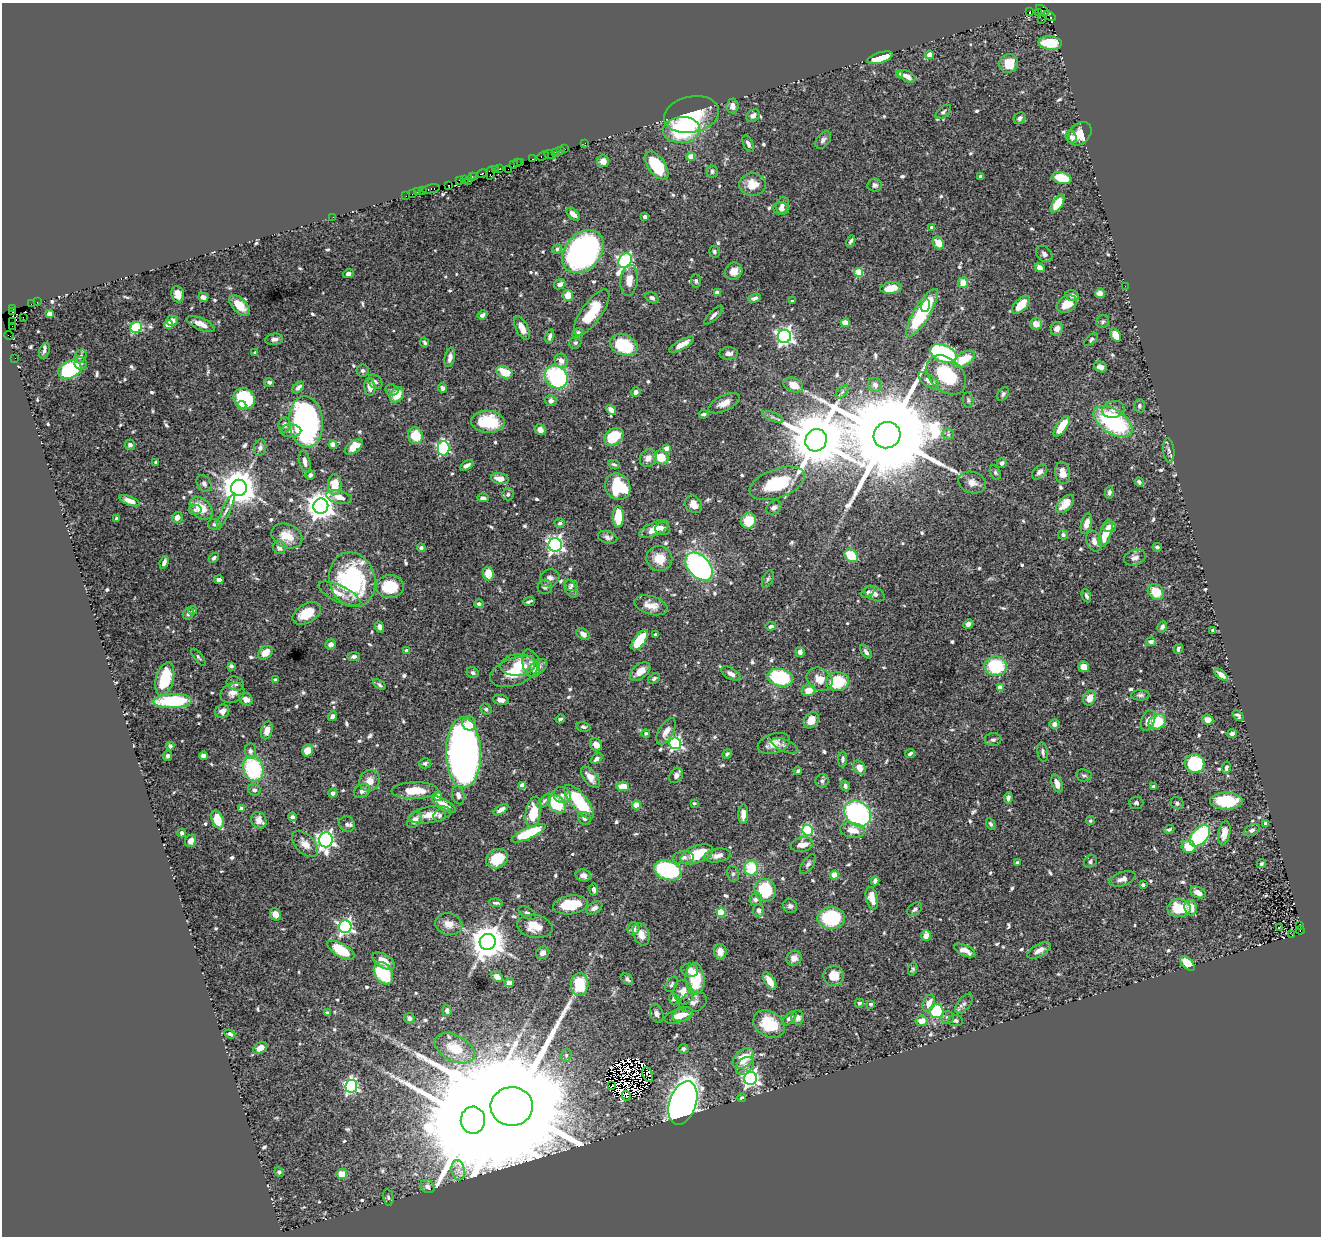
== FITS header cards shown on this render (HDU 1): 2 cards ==
NAXIS1  =                 1319
NAXIS2  =                 1234

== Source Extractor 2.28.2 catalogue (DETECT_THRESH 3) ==
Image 1319 x 1234 px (HDU 1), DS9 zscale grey, 1 PNG px = 1 image px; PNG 1323 x 1238 px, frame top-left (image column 1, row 1234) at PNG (2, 3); each listed source drawn as its Kron ellipse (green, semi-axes under 4 px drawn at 4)
Background 0.748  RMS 0.022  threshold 0.0659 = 3 sigma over >= 5 px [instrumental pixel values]
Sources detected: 741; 6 with non-positive FLUX_AUTO (blend fragments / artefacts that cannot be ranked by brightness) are neither listed nor drawn; of the other 735, the 500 brightest by FLUX_AUTO listed and drawn (235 fainter detections omitted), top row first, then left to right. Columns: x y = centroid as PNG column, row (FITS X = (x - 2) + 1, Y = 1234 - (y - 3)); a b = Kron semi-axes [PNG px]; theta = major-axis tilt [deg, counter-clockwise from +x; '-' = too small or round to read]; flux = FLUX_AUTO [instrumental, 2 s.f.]
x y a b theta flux
1042 10 7 3 -34 2.9
1029 12 3 3 - 520
1039 13 3 3 - 52
1050 16 6 2 -34 8.7
1042 20 2 2 - 9.2
1050 43 11 6 -5 68
929 55 4 4 - 23
880 58 13 5 17 47
1009 63 9 9 - 29
900 74 4 4 - 3.4
907 76 9 5 -26 10
732 106 7 6 - 8.2
943 112 9 5 41 3.4
692 114 28 18 11 76
753 116 7 5 35 5.7
1020 118 6 5 - 4.6
681 130 19 13 5 150
1080 134 13 10 43 25
1071 137 6 5 - 4
823 140 10 6 52 5.3
585 143 2 2 - 3.7
748 144 9 5 -64 5
565 149 3 2 - 14
560 151 2 2 - 6.3
555 152 4 3 - 42
550 154 6 2 -22 3.6
542 156 6 3 19 24
691 157 4 4 - 27
533 159 3 2 - 14
603 161 6 6 - 11
517 163 3 2 - 12
521 163 3 2 - 34
513 165 4 2 - 15
657 166 16 8 -53 68
500 169 3 3 - 28
508 169 2 2 - 6.9
495 170 3 2 - 2.9
712 171 6 5 - 3.7
482 173 6 3 13 100
490 173 7 3 81 35
475 176 2 2 - 22
981 176 3 3 - 4.9
472 177 4 2 - 21
1062 178 10 5 -16 49
464 179 3 2 - 18
460 181 4 2 - 15
469 181 2 2 - 6.8
753 184 13 11 -4 28
449 185 3 2 - 10
875 185 7 6 - 5.2
431 189 9 3 10 76
423 191 2 2 - 9.7
418 192 3 2 - 29
412 194 2 2 - 9.3
406 196 2 2 - 4.4
1058 203 10 5 58 35
782 205 8 6 73 7.3
781 209 8 6 -8 6.8
573 214 8 4 -43 9.7
333 217 2 2 - 75
645 217 4 4 - 4.9
932 227 4 4 - 6.3
851 241 6 3 61 3.7
938 243 7 5 -58 20
557 249 5 4 - 3.2
583 252 24 17 48 590
714 252 6 5 - 3.5
1044 254 9 7 -45 5.5
625 261 8 6 58 400
1040 268 5 4 - 14
734 271 9 8 - 14
859 272 4 4 - 57
348 274 5 4 - 4.5
629 280 15 8 84 19
696 281 6 5 - 3.8
963 283 5 5 - 22
560 284 6 5 - 6.2
1125 286 2 2 - 5.6
891 288 11 6 8 27
717 293 4 4 - 14
1100 293 5 5 - 9.6
178 294 8 6 -78 13
568 295 5 5 - 26
1072 295 7 5 -16 8.3
203 297 5 4 - 8.9
652 298 7 5 -32 3.9
754 298 6 4 19 5.5
792 301 3 3 - 2.9
37 302 3 2 - 7.3
31 304 3 2 - 12
1067 304 11 7 31 21
239 305 13 7 -45 24
1021 305 11 6 46 29
925 306 6 4 74 33
13 309 3 2 - 10
12 312 3 2 - 8.4
592 312 27 10 55 55
922 313 27 8 59 160
49 314 4 4 - 20
482 315 5 3 - 4.7
714 315 12 4 45 5.7
23 317 3 2 - 28
172 321 6 5 - 12
1103 321 7 6 - 3.4
12 322 2 2 - 9.7
845 323 4 4 - 31
201 324 15 6 -23 14
1036 324 6 5 - 15
169 325 4 4 - 19
12 326 2 2 - 6.1
136 327 6 5 - 84
522 328 13 6 -63 16
1057 329 7 6 - 7.3
578 334 6 5 - 9.3
1116 335 7 5 -59 25
9 336 5 2 - 7
550 336 7 4 75 6.1
784 336 6 6 - 590
274 339 9 5 8 6.3
1091 340 8 4 39 3.1
424 342 5 3 - 3.1
575 343 6 5 - 3.2
624 345 14 10 -22 87
682 345 14 4 29 14
44 351 8 5 70 3.9
255 353 4 3 - 2.9
729 353 9 6 1 7.9
944 354 14 8 -22 200
81 356 7 5 57 5.2
450 357 10 5 78 7.2
15 358 2 2 - 3.4
964 359 12 6 32 46
561 361 7 6 - 9.9
80 363 6 6 - 6.1
1100 367 7 5 -26 7.3
70 370 12 8 27 160
363 370 6 6 - 4.2
504 372 8 6 -24 41
946 375 23 16 -46 88
556 377 12 10 -44 190
929 381 12 6 -36 9.6
269 382 5 4 - 4.1
375 382 8 6 -48 5
793 385 10 7 -21 22
875 385 7 6 - 6.3
370 387 9 5 -83 15
298 388 7 4 43 7.8
443 388 5 4 - 5.4
392 390 6 5 - 3
636 392 5 4 - 5.3
842 392 7 4 46 3.5
1003 394 7 5 56 3.5
397 395 8 6 52 27
244 399 11 10 - 120
968 400 8 5 -81 2.9
551 401 6 5 - 6.5
724 403 17 7 26 13
242 405 4 4 - 19
1139 406 7 5 87 3.9
1113 409 11 8 15 9.3
611 410 5 4 - 8.4
704 414 5 3 - 3.5
773 417 11 4 -23 4
306 422 26 16 -86 510
488 422 17 11 -3 57
1113 422 22 12 -33 170
285 425 7 6 - 5.9
1062 426 12 5 55 37
540 430 6 5 - 7.8
291 431 10 6 1 5.9
948 434 6 5 - 3
887 435 13 13 - 54000
415 436 8 7 - 42
614 437 10 7 36 72
816 440 11 10 - 15000
333 444 4 4 - 16
130 445 5 5 - 5.9
354 447 10 5 36 25
260 448 8 6 76 5.4
443 448 7 6 - 240
666 448 4 4 - 14
1169 451 12 5 -84 5.3
661 457 8 6 -31 34
648 458 9 8 - 12
305 461 11 5 -78 9
156 462 4 4 - 4.4
1002 463 5 4 - 5.8
614 464 6 4 -23 3.5
467 465 7 4 30 7
995 472 7 5 -62 3.1
1040 472 9 5 45 5.7
1062 473 11 7 -82 14
310 475 5 4 - 4.7
500 479 9 5 -9 14
972 482 14 10 -18 12
1139 482 5 3 - 3.5
777 483 29 14 20 82
204 484 9 6 -56 5.4
335 485 10 7 90 31
618 486 14 12 -55 78
239 488 8 8 - 3900
1109 492 6 4 84 4.6
508 494 6 5 - 3.5
339 497 13 6 -12 14
483 498 6 4 -1 4.4
129 501 10 4 -22 12
693 504 9 7 -49 15
1065 504 11 6 46 19
321 506 7 7 - 2000
774 507 8 6 36 6.9
201 508 13 9 -44 28
195 510 6 4 7 2.9
226 511 18 4 64 6.8
177 517 5 5 - 9.9
618 517 11 5 -90 51
117 519 4 3 - 4.8
749 521 8 7 - 35
560 523 5 4 - 3.5
1086 523 10 5 74 11
215 524 7 5 -15 3.7
1109 527 7 5 16 9.4
654 529 16 6 25 21
663 529 7 6 - 6.1
1106 533 14 6 72 28
1063 535 5 5 - 4.6
287 536 16 11 -23 26
607 537 10 6 -15 6.5
1094 541 11 7 -70 9.3
555 545 7 6 - 540
1157 547 4 3 - 3.3
279 548 7 6 - 8.9
421 548 4 4 - 4.5
851 556 7 5 -38 67
214 558 6 4 45 3.5
1135 558 11 8 14 8
659 559 13 12 - 25
164 562 6 3 70 5.5
699 567 16 11 -47 420
488 574 7 5 -79 27
550 578 10 8 27 8
768 579 9 5 65 3.6
219 580 5 3 - 5.3
352 580 28 22 -75 200
571 585 7 5 -16 3.2
390 586 14 11 -2 51
545 587 7 7 - 4.3
571 589 10 5 -63 5
868 592 7 5 39 3.9
1156 592 9 7 -41 30
874 593 11 6 -27 7.2
339 594 23 8 -25 17
1086 596 7 4 -68 4.4
529 601 6 3 22 3.1
479 604 5 4 - 4.4
651 605 17 9 -16 17
193 610 4 4 - 3
188 613 6 5 - 5
307 613 15 9 30 38
968 624 5 4 - 5.6
771 626 5 3 - 4.5
380 627 5 4 - 6.3
1162 627 6 4 60 5.1
1213 630 4 3 - 3.4
583 634 7 5 -36 6.8
655 634 3 3 - 2.9
640 640 12 5 55 68
1151 642 5 4 - 6.4
331 644 5 4 - 7.3
1178 649 5 3 - 3.7
407 651 4 4 - 6
800 652 5 4 - 5.4
866 652 8 4 -55 4.9
265 653 8 6 38 21
354 656 6 4 8 4.3
199 657 10 4 -53 2.9
531 663 14 8 -73 9.8
518 665 17 11 4 42
231 666 4 4 - 3.8
996 666 11 10 - 85
1084 667 5 5 - 17
537 668 12 6 38 13
640 671 12 7 37 15
473 672 6 5 - 3.4
514 672 25 13 20 42
731 674 11 5 -30 8.3
1221 675 7 4 -40 13
780 677 13 9 -12 140
165 679 17 8 75 68
654 679 6 4 36 3.5
820 679 14 11 -32 18
275 680 4 3 - 5.8
837 682 11 9 4 73
235 684 9 6 -23 5.2
380 685 7 4 -34 3.4
1000 687 4 4 - 16
808 690 7 6 - 18
232 693 12 9 24 11
1140 695 9 5 -1 4.2
1090 698 8 6 64 16
246 699 7 6 - 8.7
501 700 8 5 -8 8.4
173 701 19 7 2 110
486 709 6 5 - 3.5
222 711 7 6 - 11
1238 715 6 4 -44 4.4
332 716 5 4 - 6.3
560 719 4 3 - 3.8
811 720 9 6 52 17
1148 720 11 6 68 9.5
1208 720 6 5 - 14
1157 722 9 7 31 58
469 723 7 7 - 17
1054 724 5 5 - 6.3
584 727 7 4 -10 3.3
267 730 9 5 74 14
666 731 14 7 60 14
646 733 4 4 - 3.3
1232 734 5 4 - 4.6
993 740 8 6 1 4.2
675 743 6 6 - 310
774 743 16 10 18 16
596 745 6 5 - 12
170 746 4 4 - 4.2
785 746 14 6 -23 6.9
250 751 8 5 -87 4.6
307 751 6 5 - 18
463 752 35 17 -89 890
1043 752 10 5 -81 4.2
727 754 5 3 - 3.3
910 754 5 4 - 3.7
168 756 5 4 - 4.7
203 756 4 4 - 8.1
596 759 6 4 40 5.1
843 759 8 4 87 3.7
425 763 6 5 - 3.6
1195 763 10 9 - 140
859 768 7 5 -57 13
1226 768 6 4 80 4.1
253 769 13 10 -70 130
798 771 4 3 - 3.4
676 775 8 6 55 6.3
1084 775 8 6 -6 4
590 777 12 6 -51 12
370 781 11 10 - 14
822 781 7 6 - 4.2
1057 783 9 5 -71 9.2
522 786 4 4 - 30
623 786 6 4 -9 24
845 786 5 4 - 5.2
1154 786 4 3 - 3.7
254 790 6 5 - 4.4
362 791 9 6 31 5.9
415 791 23 8 1 35
333 793 5 4 - 5.9
458 795 9 6 -78 7
562 795 9 8 - 6.2
438 796 4 4 - 31
1008 798 5 4 - 4.8
544 801 9 4 48 3.2
1226 801 16 8 -1 76
579 802 21 8 -50 96
694 803 4 3 - 3.1
1136 803 7 6 - 3.6
1177 803 6 6 - 4
557 804 10 7 -46 70
444 805 13 5 -31 17
636 805 4 4 - 41
242 809 4 4 - 9.4
501 810 8 4 32 7.3
533 812 16 7 79 38
743 814 10 5 88 13
858 814 14 12 -39 270
430 815 21 8 9 20
440 815 6 5 - 3.6
292 817 4 4 - 3.5
585 818 7 6 - 5.5
218 820 9 5 -69 41
259 820 9 7 -60 14
415 820 9 6 50 13
1090 821 4 4 - 2.9
347 824 8 7 - 5
991 824 6 4 -63 3
1265 824 4 3 - 3.3
1169 829 5 3 - 3
807 830 5 5 - 140
852 830 12 7 -12 20
1252 830 8 5 29 4.6
182 833 4 3 - 3.4
529 833 18 5 25 80
1224 833 12 6 79 17
1200 836 12 8 47 240
326 840 7 7 - 630
191 841 6 5 - 9
305 844 16 9 -46 16
802 845 11 7 13 16
1189 847 7 6 - 39
697 854 17 8 21 51
717 855 14 6 9 11
683 857 10 6 7 6.7
497 859 11 9 31 43
1090 861 7 6 - 3.6
1017 863 4 3 - 5.9
808 864 11 5 55 5.1
1261 864 5 4 - 2.9
751 868 8 7 - 58
668 870 14 9 -19 200
733 874 8 6 -77 3.9
583 875 8 6 -11 7.9
834 875 4 4 - 40
1122 879 13 6 18 8.4
875 881 4 4 - 5.7
1143 885 4 4 - 4.3
594 889 6 4 -82 5.4
765 890 11 10 - 79
1198 893 8 5 -25 8.1
872 898 11 6 -76 21
756 899 6 6 - 7.6
496 903 7 3 -6 3.4
570 905 17 9 8 46
790 906 7 6 - 4.9
1191 907 8 6 -81 20
594 908 9 5 31 5.7
1179 908 11 9 -1 55
915 909 8 5 37 3.9
758 910 6 5 - 4.7
721 912 4 4 - 66
527 913 9 5 -30 4.3
275 914 6 5 - 11
831 918 14 11 1 130
449 924 14 10 -15 16
535 926 18 11 -10 26
1300 926 3 2 - 40
345 927 6 6 - 430
1279 928 3 2 - 3.9
633 929 6 6 - 8.2
1300 930 4 2 - 16
641 934 11 7 -68 14
1292 935 2 2 - 5.8
926 936 5 5 - 11
488 942 8 8 - 3700
341 950 15 6 -31 65
965 950 11 5 -25 12
1039 950 13 6 28 11
720 952 8 6 -81 11
543 953 7 6 - 8
794 958 8 7 - 10
384 961 12 6 -31 21
1188 964 9 5 -44 38
913 969 6 4 71 3
690 970 8 6 -9 14
383 973 12 8 -58 130
834 976 10 10 - 30
497 977 6 4 -36 8.1
627 979 6 5 - 3.8
695 979 16 9 -87 58
770 981 10 5 -58 17
509 983 5 4 - 8.7
580 984 11 8 89 63
672 984 8 5 58 3.2
683 992 12 9 -77 18
674 999 6 4 -87 4.7
693 1002 14 9 18 9.5
859 1003 5 4 - 3.2
929 1003 9 6 69 13
871 1004 4 3 - 3.5
964 1004 12 6 52 5.6
447 1011 5 4 - 7.8
936 1011 7 7 - 82
327 1013 4 3 - 4.3
657 1013 10 6 -69 5.8
683 1014 10 6 19 11
679 1016 15 7 20 18
947 1017 6 6 - 4.5
409 1018 5 5 - 4.9
789 1018 9 4 44 6.1
798 1018 7 6 - 8.6
921 1021 6 5 - 19
955 1021 7 5 -7 3.3
769 1024 17 12 -31 59
230 1034 5 4 - 4.1
260 1048 8 5 34 11
455 1048 21 13 -28 42
683 1049 5 4 - 5.4
566 1055 7 5 71 3.2
743 1059 12 8 42 38
745 1066 10 7 46 7.5
648 1074 7 5 -65 8.2
751 1078 6 6 - 530
351 1086 6 6 - 310
612 1086 3 2 - 3.4
626 1096 5 3 - 7.2
742 1098 4 4 - 3.2
683 1103 22 13 71 1600
512 1106 21 19 4 96000
473 1120 13 12 - 69000
458 1170 10 6 -81 8.6
279 1172 5 4 - 3.2
342 1174 5 5 - 24
427 1186 7 6 - 7.1
388 1197 8 5 -79 3.1
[235 fainter detections neither listed nor drawn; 6 non-positive-flux detections neither listed nor drawn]